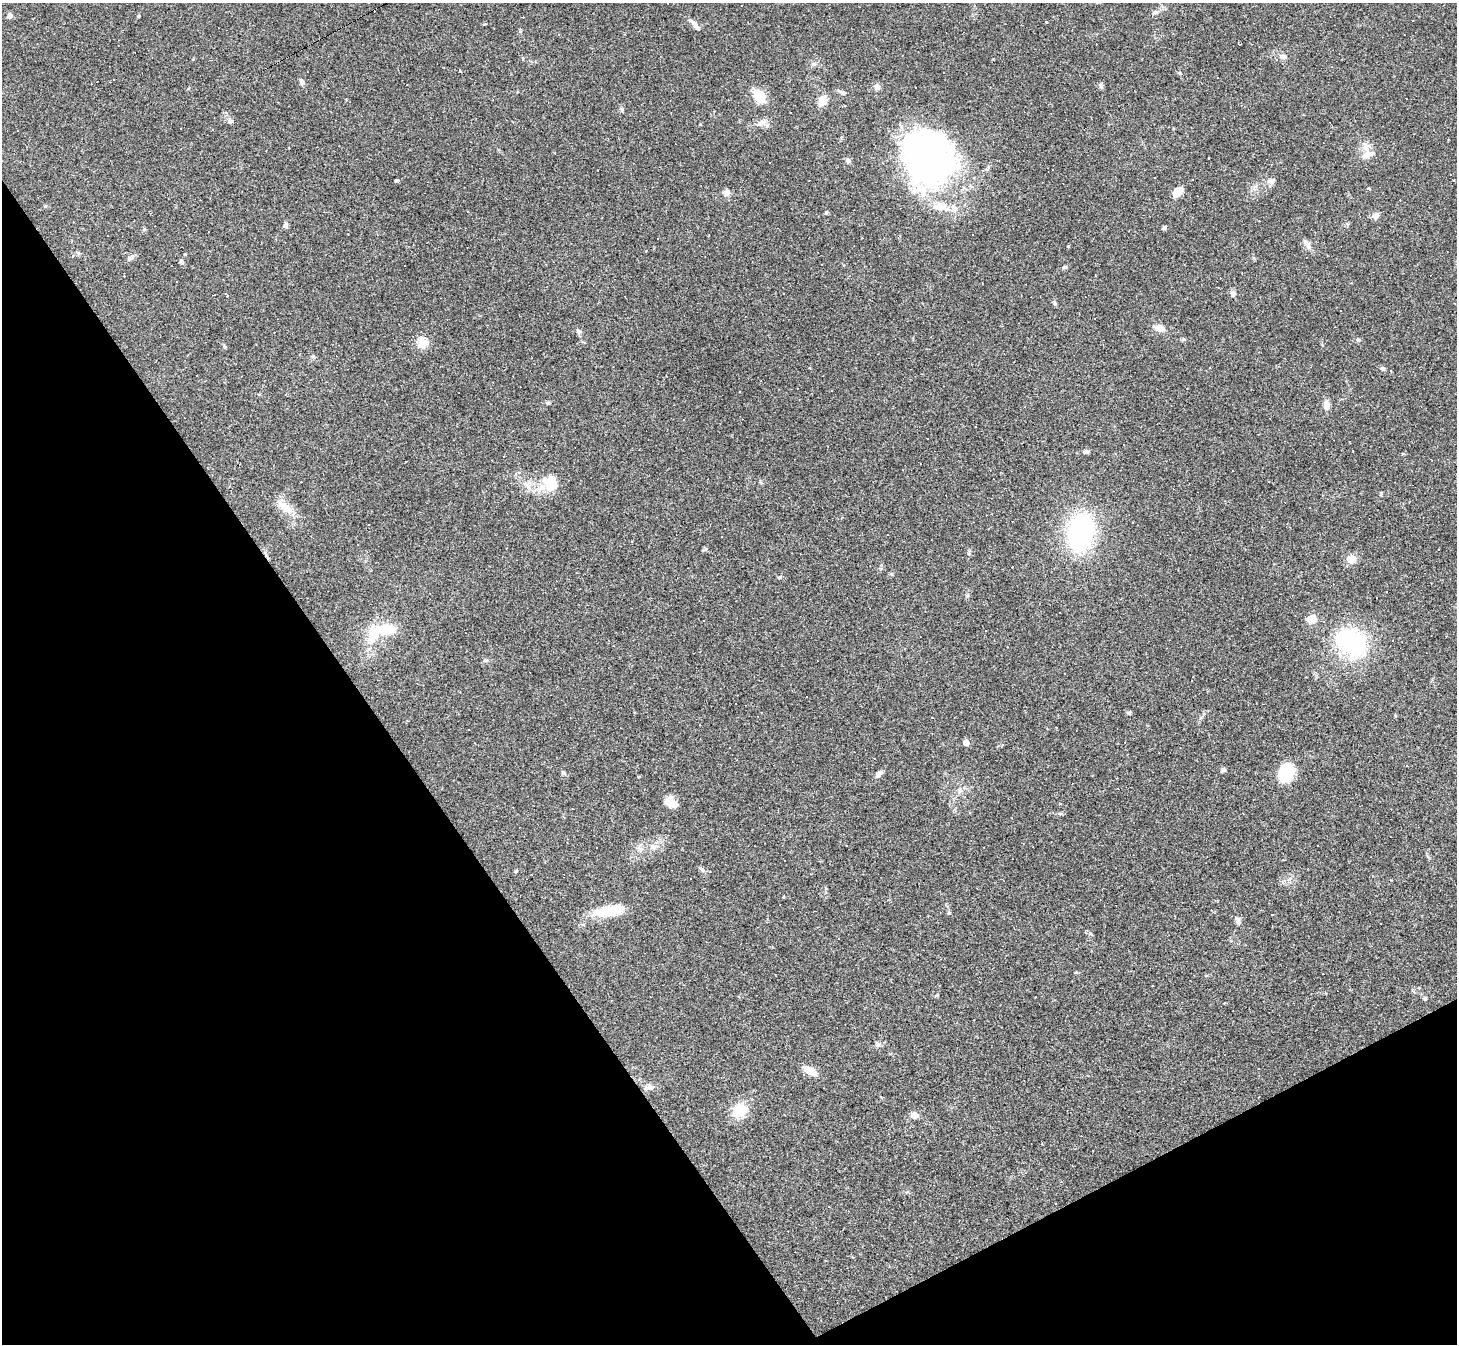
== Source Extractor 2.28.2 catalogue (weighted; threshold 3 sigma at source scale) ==
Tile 14 of 4 x 4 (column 2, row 4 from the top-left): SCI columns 1455-2909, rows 290-1631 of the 5818 x 5809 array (HDU 1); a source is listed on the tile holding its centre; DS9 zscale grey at full resolution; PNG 1459 x 1346 px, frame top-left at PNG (2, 3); no overlay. Shown black and unused: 30% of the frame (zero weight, under 2 of 3 exposures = <1% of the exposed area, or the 3 px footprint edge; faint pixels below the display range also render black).
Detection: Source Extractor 2.28.2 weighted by HDU 2 'WHT'; one run over the whole footprint, this tile lists its part. Background 0.0487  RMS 0.0051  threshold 0.0227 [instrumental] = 3 sigma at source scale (4.5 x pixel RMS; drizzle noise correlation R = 1.50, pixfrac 1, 0.05/0.05 arcsec/px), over >= 5 px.
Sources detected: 149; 1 inside a brighter object's white glare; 52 cosmic-ray / hot-pixel residue — not listed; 2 inside a brighter listed object's ellipse — not listed separately; the other 94 listed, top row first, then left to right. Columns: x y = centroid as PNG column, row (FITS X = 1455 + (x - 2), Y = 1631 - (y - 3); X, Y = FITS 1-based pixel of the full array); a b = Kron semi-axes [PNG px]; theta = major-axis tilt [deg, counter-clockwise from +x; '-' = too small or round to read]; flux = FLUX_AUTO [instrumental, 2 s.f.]
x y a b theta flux
741 6 2 2 - 0.37
1156 12 9 5 26 1.3
10 16 5 5 - 2.2
138 16 3 3 - 1.1
1412 21 2 2 - 0.49
695 25 18 5 -51 2.4
1283 56 9 3 12 1
814 64 6 6 - 1.1
301 82 9 5 -68 1.4
1101 86 8 5 -61 0.97
877 87 7 7 - 2.1
759 96 15 10 -50 11
822 100 10 8 69 5.3
230 121 6 5 - 0.94
761 123 12 6 32 2.5
700 124 4 2 - 0.3
1367 155 13 11 45 3.9
927 158 54 43 -58 190
848 160 6 5 - 0.94
1154 177 3 3 - 0.99
396 180 3 3 - 2
1271 181 10 7 9 1.8
1369 188 4 3 - 0.88
1178 192 11 7 42 6.9
726 193 10 8 55 2
1375 216 9 7 15 2.4
286 225 8 5 62 1.2
1164 228 6 4 43 0.93
658 239 2 2 - 0.44
1307 244 15 6 -55 2.4
78 253 6 5 - 0.79
130 258 10 6 39 1.6
181 262 6 5 - 1
1064 267 6 5 - 0.74
124 276 2 2 - 0.34
784 293 3 3 - 0.67
1233 294 8 7 - 1.5
214 295 4 2 - 0.37
1054 303 6 5 - 0.94
1159 328 14 8 -10 3.4
578 332 8 6 -65 1.3
1358 340 5 5 - 0.82
422 343 5 5 - 32
1382 368 7 5 -15 0.94
1390 371 4 3 - 0.48
1326 405 12 8 -83 2.9
684 419 2 2 - 0.4
1086 452 7 5 1 1.2
550 483 17 14 -66 12
527 485 13 6 -42 3
285 507 25 11 -38 7.4
369 525 3 2 - 0.31
1080 532 32 21 81 82
358 545 2 2 - 0.33
706 549 5 5 - 0.92
1351 559 9 9 - 4.5
1012 567 3 2 - 0.67
779 577 6 3 19 0.58
1311 619 10 9 - 4.7
383 631 41 14 20 20
1350 642 45 33 -36 43
1007 647 3 2 - 0.28
485 660 7 5 5 0.85
1129 712 6 4 31 0.68
932 718 3 2 - 0.34
966 743 4 4 - 6.8
1407 766 3 2 - 0.4
1223 770 6 5 - 1.1
1285 772 20 16 65 16
563 773 5 5 - 0.7
878 774 10 6 35 1.8
959 791 9 6 65 1.7
671 802 15 10 -33 5.7
1060 804 4 2 - 0.36
969 812 4 3 - 0.36
652 847 9 7 14 2.1
641 849 8 6 20 1.8
785 860 3 3 - 2
702 869 8 5 -37 1
516 871 6 4 45 0.59
532 874 2 2 - 0.31
784 897 4 3 - 0.37
609 911 37 12 9 15
949 913 6 4 0 0.48
1272 915 3 2 - 0.7
1238 920 13 6 -79 1.6
937 995 4 4 - 0.55
1036 997 3 2 - 0.33
1425 998 5 4 - 0.76
878 1044 9 5 -44 1.2
810 1070 15 8 -28 5.9
650 1087 10 7 -10 2.4
740 1110 13 11 36 13
914 1115 9 7 -15 2.9
Unlisted compact peaks at least as high as the median listed source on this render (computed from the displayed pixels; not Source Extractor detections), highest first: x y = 548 403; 826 212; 1180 73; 460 71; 622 110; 225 347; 1090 933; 144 229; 45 206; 993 59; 967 596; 1381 494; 1076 972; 638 777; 892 574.